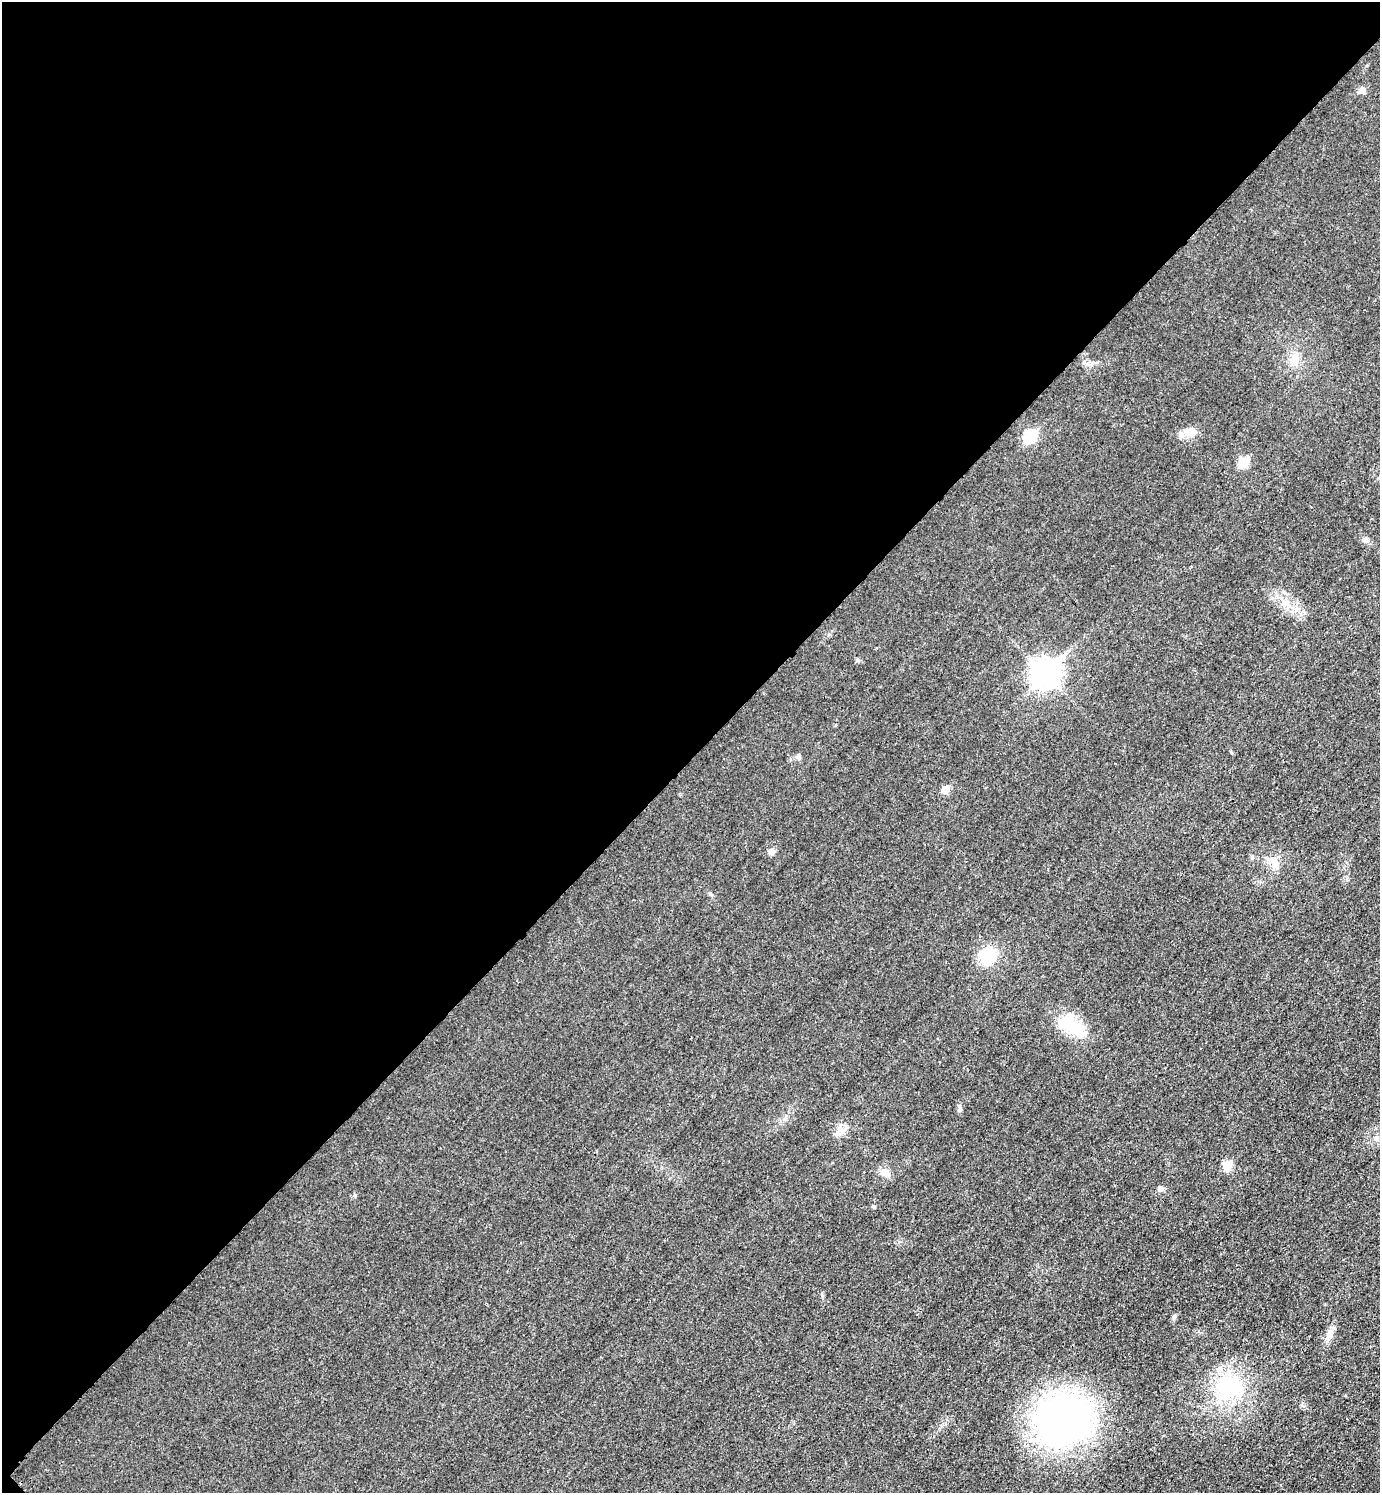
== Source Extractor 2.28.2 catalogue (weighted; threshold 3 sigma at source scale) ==
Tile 5 of 4 x 4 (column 1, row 2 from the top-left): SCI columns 176-1553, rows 3005-4495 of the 6010 x 6009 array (HDU 1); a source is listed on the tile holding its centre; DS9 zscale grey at full resolution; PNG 1382 x 1495 px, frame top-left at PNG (2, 2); no overlay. Shown black and unused: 51% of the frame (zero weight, under 3 of 4 exposures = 2% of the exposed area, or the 3 px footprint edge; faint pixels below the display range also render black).
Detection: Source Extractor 2.28.2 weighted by HDU 2 'WHT'; one run over the whole footprint, this tile lists its part. Background 0.0177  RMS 0.0055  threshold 0.0248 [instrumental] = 3 sigma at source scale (4.5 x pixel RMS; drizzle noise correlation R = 1.50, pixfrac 1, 0.05/0.05 arcsec/px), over >= 5 px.
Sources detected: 23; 1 inside a brighter listed object's ellipse — not listed separately; the other 22 listed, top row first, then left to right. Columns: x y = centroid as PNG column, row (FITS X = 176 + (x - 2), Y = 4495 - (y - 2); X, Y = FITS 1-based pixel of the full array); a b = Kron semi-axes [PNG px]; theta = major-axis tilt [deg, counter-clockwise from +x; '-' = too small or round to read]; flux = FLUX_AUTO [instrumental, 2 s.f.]
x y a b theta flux
1362 90 8 8 - 1.9
1295 359 13 12 - 5.3
1189 432 16 11 19 5.6
1030 436 7 6 - 47
1243 462 6 5 - 24
1365 540 8 7 - 1.8
858 660 5 5 - 0.85
1045 673 11 9 44 510
798 757 7 5 29 1.1
945 790 5 5 - 9.1
771 851 9 7 -58 2
1275 865 12 5 -53 2.9
987 955 20 18 71 16
1071 1026 35 16 -24 21
959 1108 10 4 83 1.4
1227 1165 6 6 - 17
885 1172 14 9 -39 3.5
1161 1188 8 5 7 1.3
873 1206 4 4 - 0.86
1329 1334 19 7 67 3.9
1229 1387 39 28 6 42
1063 1420 66 58 19 160
Unlisted compact peaks at least as high as the median listed source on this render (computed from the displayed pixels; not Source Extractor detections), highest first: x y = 1174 1317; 355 1195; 710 893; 822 1295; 1284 592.